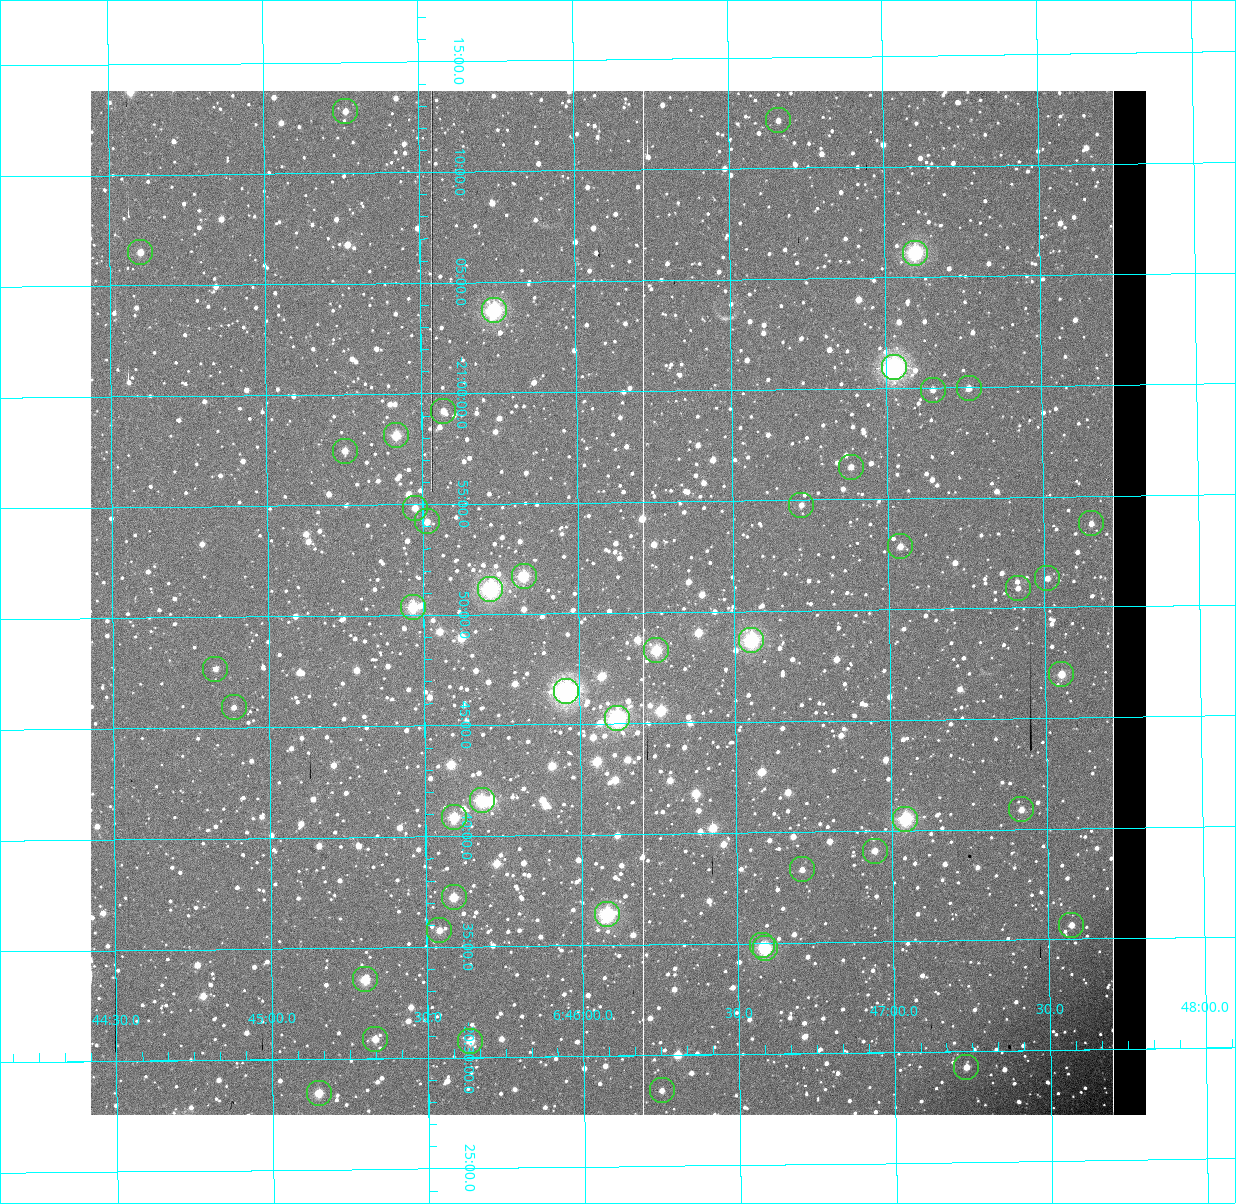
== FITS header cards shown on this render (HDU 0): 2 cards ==
NAXIS1  =                 1056 / Axis length
NAXIS2  =                 1024 / Axis length

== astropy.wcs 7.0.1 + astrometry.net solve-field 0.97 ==
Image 1056 x 1024 px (HDU 0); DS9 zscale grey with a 90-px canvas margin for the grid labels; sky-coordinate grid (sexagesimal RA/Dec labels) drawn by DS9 from the SOLVED WCS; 47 Tycho-2 reference stars matched to detected sources circled (green)
Header WCS: none
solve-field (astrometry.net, Tycho-2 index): SOLVED blind (the file carries no WCS)
Solved WCS: RA---TAN-SIP/DEC--TAN-SIP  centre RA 06:46:08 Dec -20:50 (101.53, -20.84 deg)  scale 2.71 arcsec/px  FOV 47.7' x 46.2'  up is +179 deg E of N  parity normal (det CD < 0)
(file carries no celestial WCS; the grid is the blind solution)
Tycho-2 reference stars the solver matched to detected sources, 47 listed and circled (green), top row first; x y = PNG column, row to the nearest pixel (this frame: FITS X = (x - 91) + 1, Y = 1024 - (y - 91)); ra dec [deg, ICRS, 3 dp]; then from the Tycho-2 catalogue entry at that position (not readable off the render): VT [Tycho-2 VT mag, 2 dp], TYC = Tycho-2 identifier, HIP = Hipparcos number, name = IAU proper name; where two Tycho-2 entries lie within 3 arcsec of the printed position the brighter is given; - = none
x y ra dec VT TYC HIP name
346 111 101.316 -21.213 10.66 5961-3092-1 - -
779 120 101.665 -21.203 11.35 5961-3349-1 - -
141 252 101.150 -21.109 10.23 5961-3109-1 - -
916 253 101.774 -21.102 7.91 5961-1426-1 - -
495 310 101.434 -21.062 7.97 5961-2270-1 - -
895 367 101.756 -21.015 6.03 5961-3333-1 32504 -
970 388 101.816 -20.999 10.13 5961-1866-1 - -
934 390 101.787 -20.998 10.88 5961-3111-1 - -
444 411 101.393 -20.987 10.28 5961-3034-1 - -
397 435 101.354 -20.969 8.76 5961-818-1 - -
346 451 101.313 -20.958 10.27 5961-1766-1 - -
852 467 101.721 -20.941 10.62 5961-1540-1 - -
802 505 101.680 -20.913 11.15 5961-1214-1 - -
416 508 101.369 -20.914 10.45 5961-1572-1 - -
428 521 101.379 -20.904 10.64 5961-2674-1 - -
1092 523 101.913 -20.896 10.72 5961-2158-1 - -
901 546 101.760 -20.881 10.32 5961-368-1 - -
525 576 101.456 -20.862 8.27 5961-1358-1 - -
1048 578 101.878 -20.855 11.04 5961-1570-1 - -
1019 588 101.854 -20.848 11.17 5961-962-1 - -
491 589 101.429 -20.853 7.54 5961-362-1 32393 -
414 607 101.367 -20.840 8.23 5961-2850-1 - -
752 640 101.639 -20.812 7.87 5961-2866-1 32467 -
657 650 101.562 -20.805 8.40 5961-2204-1 32440 -
216 669 101.207 -20.795 10.99 5961-1468-1 - -
1062 674 101.888 -20.783 9.38 5961-2236-1 - -
567 691 101.489 -20.775 7.05 5961-3331-1 32406 -
235 707 101.222 -20.766 10.87 5961-3166-1 - -
618 718 101.530 -20.754 7.32 5961-3329-1 32426 -
483 800 101.420 -20.694 7.79 5961-3346-1 - -
1022 809 101.854 -20.681 10.70 5961-2830-1 - -
455 817 101.398 -20.681 8.35 5961-3326-1 32390 -
906 819 101.761 -20.676 8.31 5961-3335-1 - -
876 851 101.736 -20.652 10.07 5961-3073-1 - -
803 869 101.677 -20.638 10.49 5961-2780-1 - -
455 897 101.397 -20.621 9.06 5957-285-1 - -
608 914 101.520 -20.607 7.91 5957-811-1 32422 -
1072 925 101.893 -20.594 10.60 5957-359-1 - -
440 930 101.385 -20.596 10.31 5957-1389-1 - -
763 945 101.644 -20.582 10.35 5957-2794-1 - -
766 948 101.647 -20.579 8.94 5957-19-1 - -
366 979 101.325 -20.560 9.46 5957-1381-1 - -
376 1039 101.333 -20.515 9.77 5957-1223-1 - -
471 1041 101.409 -20.513 9.32 5957-695-1 - -
967 1067 101.807 -20.488 10.15 5957-333-1 - -
663 1090 101.562 -20.474 11.23 5957-523-1 - -
320 1093 101.287 -20.475 9.34 5957-657-1 - -